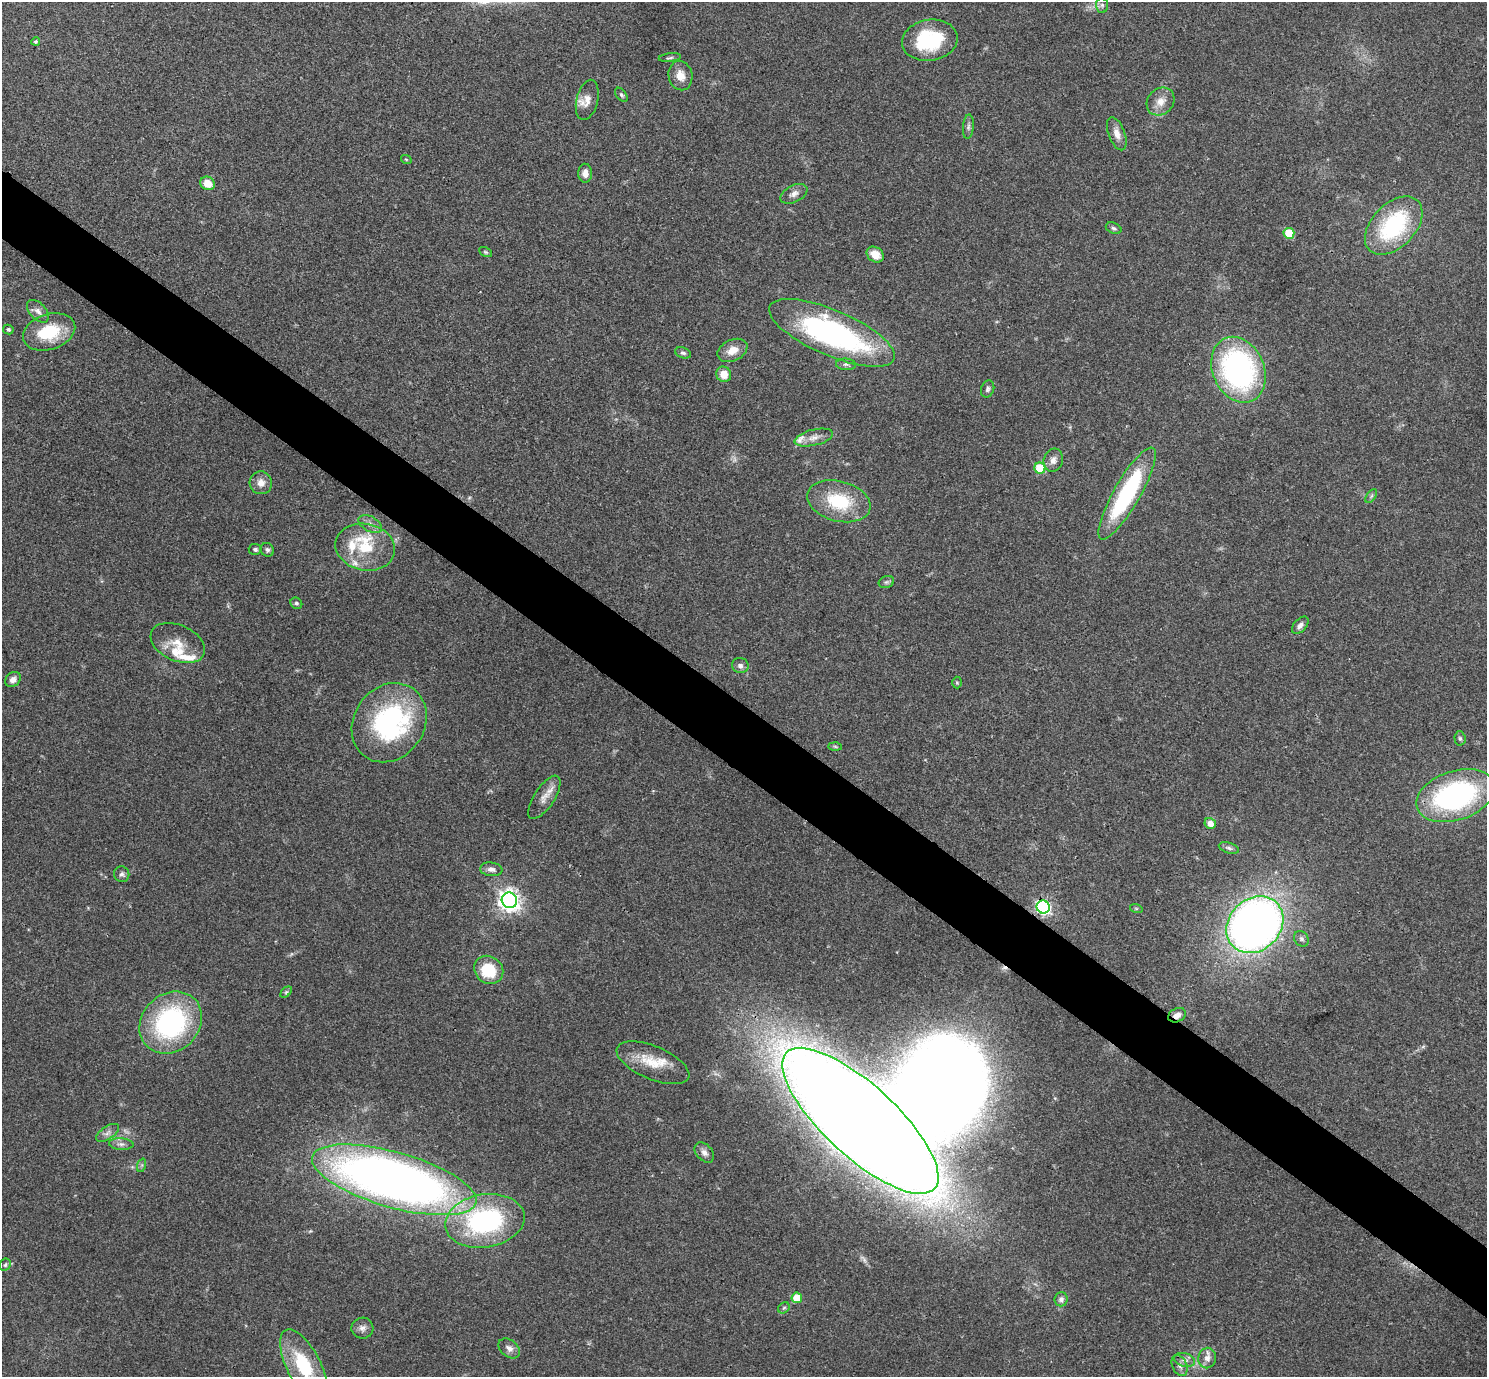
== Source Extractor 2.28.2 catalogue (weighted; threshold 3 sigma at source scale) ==
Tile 6 of 4 x 4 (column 2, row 2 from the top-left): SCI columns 1488-2972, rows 2903-4277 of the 5943 x 5946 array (HDU 1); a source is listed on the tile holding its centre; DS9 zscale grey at full resolution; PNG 1489 x 1379 px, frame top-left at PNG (2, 2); each listed source drawn as its Kron ellipse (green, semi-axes under 4 px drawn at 4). Shown black and unused: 5% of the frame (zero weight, under 3 of 4 exposures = <1% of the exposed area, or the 3 px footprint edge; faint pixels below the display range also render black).
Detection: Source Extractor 2.28.2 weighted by HDU 2 'WHT'; one run over the whole footprint, this tile lists its part. Background 0.0766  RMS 0.0062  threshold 0.0279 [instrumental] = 3 sigma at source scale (4.5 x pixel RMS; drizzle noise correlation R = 1.50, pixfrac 1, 0.05/0.05 arcsec/px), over >= 5 px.
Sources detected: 96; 4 too faint to see at this stretch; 1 inside a brighter object's white glare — neither listed nor drawn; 8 inside a brighter listed object's ellipse — not listed separately; the other 83 listed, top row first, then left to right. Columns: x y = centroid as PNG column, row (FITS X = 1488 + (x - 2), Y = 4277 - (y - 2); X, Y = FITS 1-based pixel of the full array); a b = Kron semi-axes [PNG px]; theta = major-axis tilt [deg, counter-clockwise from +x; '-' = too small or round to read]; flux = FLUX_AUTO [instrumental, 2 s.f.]
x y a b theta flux
1102 5 7 6 - 1.6
930 40 28 20 9 44
36 41 4 4 - 1.2
670 58 11 3 7 1.1
680 76 15 12 -77 6.8
621 95 8 5 -53 1.3
587 100 20 10 76 6.8
1161 102 15 12 45 6.9
968 127 12 5 85 2
1117 134 17 8 -69 5.2
406 159 5 3 - 0.55
585 173 9 7 -89 4
208 183 7 6 - 8.5
794 194 14 8 27 3.7
1394 226 34 22 46 67
1114 228 8 5 -24 1.4
1289 233 5 5 - 23
485 252 7 4 -27 0.93
875 254 9 7 -35 8.5
38 311 13 8 -47 3.8
8 330 5 4 - 1
49 332 27 17 18 30
832 333 68 22 -23 160
732 350 16 10 25 7.6
683 353 8 5 -22 1.4
846 364 10 5 -5 2
1238 370 34 25 -67 150
724 374 8 7 - 7.9
988 389 9 6 68 1.7
814 438 20 8 13 5.3
1053 460 12 9 72 3.7
1040 468 6 5 - 22
261 483 11 11 - 5.2
1127 493 52 13 60 80
1371 496 8 4 53 1.2
839 501 32 20 -15 34
370 524 13 7 -31 3.4
365 547 30 23 -11 25
255 549 6 5 - 1.4
267 550 7 6 - 1.7
886 582 8 6 20 1.5
296 603 6 5 - 1.2
1300 625 10 6 48 2.5
178 643 29 18 -24 13
740 666 8 7 - 2.5
13 680 8 6 42 3.1
957 683 6 5 - 0.81
389 723 41 35 55 100
1460 738 7 5 -87 1.3
835 746 6 4 -2 1
1455 796 40 24 18 130
544 797 25 10 57 7.1
1210 823 6 5 - 5.1
1229 848 10 5 -17 1.7
491 869 11 7 -6 3
122 874 8 7 - 2.1
509 900 8 7 - 420
1043 907 7 6 - 150
1136 908 6 4 -19 0.73
1255 925 31 26 45 490
1301 939 8 6 -53 1.8
489 970 15 13 -38 24
286 992 7 4 45 0.89
1177 1015 9 6 27 3.8
171 1023 33 28 43 110
653 1063 39 16 -23 18
860 1121 100 36 -43 2700
108 1133 13 6 33 3
121 1144 12 5 -4 2.6
704 1153 11 8 -47 3.3
142 1165 7 4 71 1.2
394 1180 85 27 -16 630
485 1221 40 26 10 110
5 1265 6 5 - 1.1
797 1298 5 5 - 16
1061 1299 7 6 - 2.5
784 1308 6 5 - 1.1
362 1328 11 10 - 3.3
509 1348 12 8 -39 3.6
1207 1358 10 9 - 4.2
1184 1360 11 6 -16 2.9
1180 1365 11 7 -66 2.5
304 1366 40 17 -63 41
Overlapping masked pixels (flux is a lower limit): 3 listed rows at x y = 1043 907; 1177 1015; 860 1121
Isophote crosses this tile's border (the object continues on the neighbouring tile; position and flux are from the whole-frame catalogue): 1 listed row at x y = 304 1366